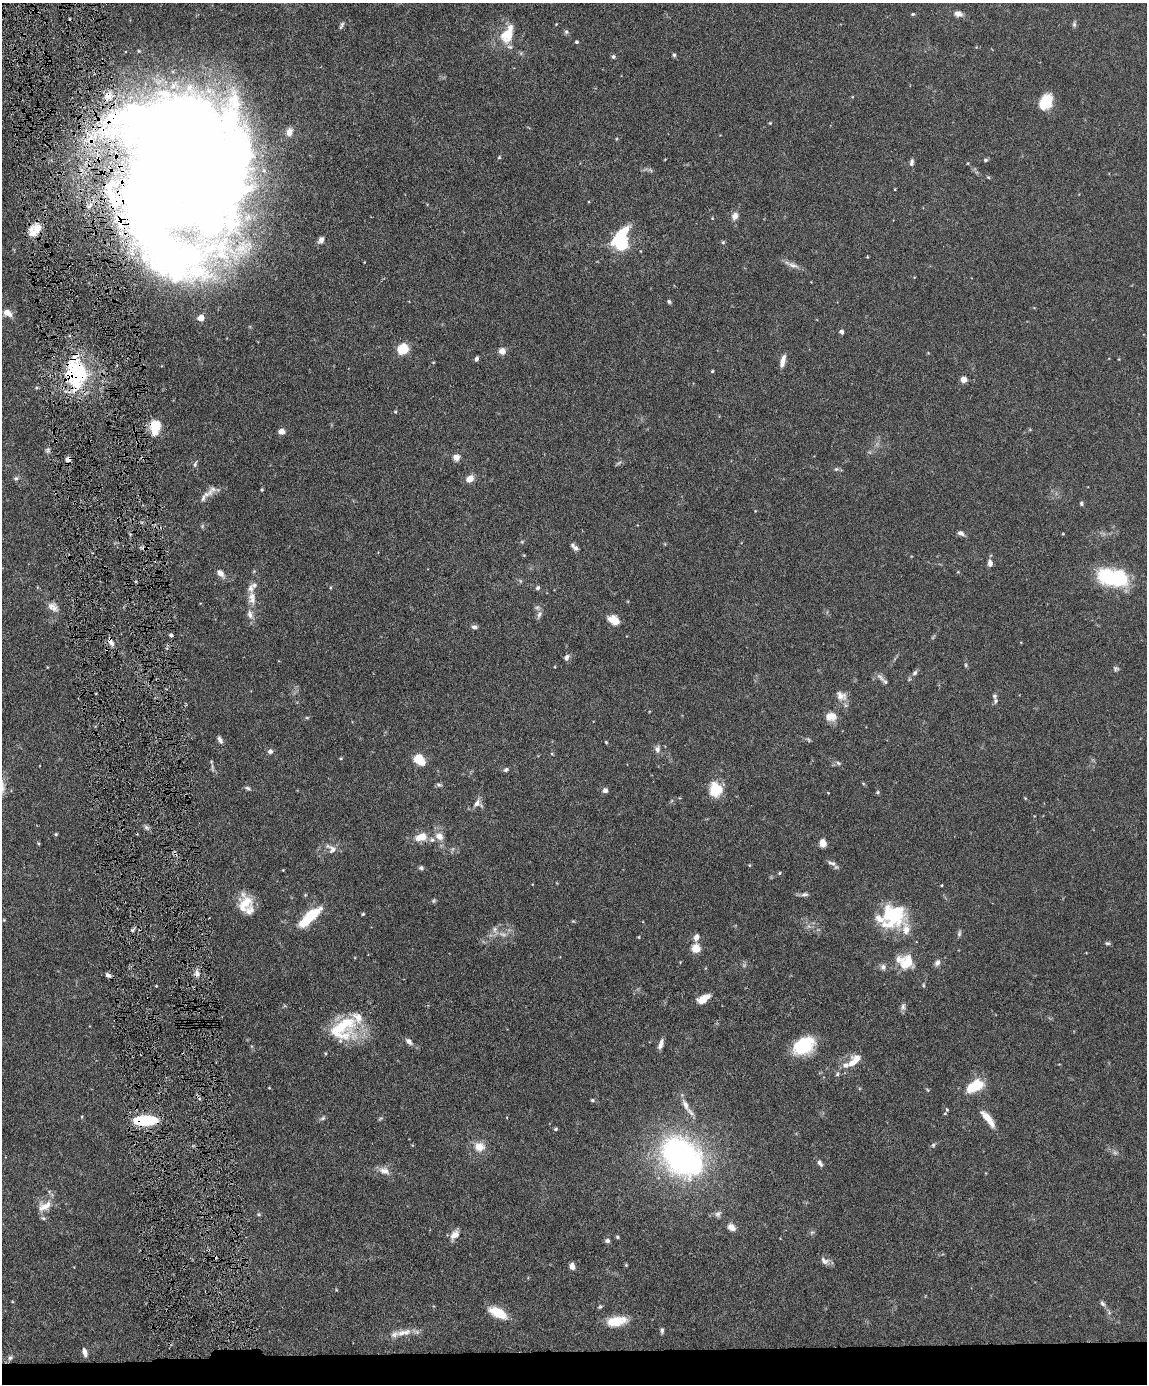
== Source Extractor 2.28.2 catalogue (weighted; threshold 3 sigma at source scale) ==
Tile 11 of 4 x 3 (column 3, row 3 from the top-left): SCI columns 2294-3438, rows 239-1620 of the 4586 x 4516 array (HDU 1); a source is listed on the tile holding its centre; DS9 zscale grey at full resolution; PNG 1149 x 1386 px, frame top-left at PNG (2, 3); no overlay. Shown black and unused: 3% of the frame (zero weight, under 4 of 8 exposures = <1% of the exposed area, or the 3 px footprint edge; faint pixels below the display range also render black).
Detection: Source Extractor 2.28.2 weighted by HDU 2 'WHT'; one run over the whole footprint, this tile lists its part. Background 0.0981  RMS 0.0031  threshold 0.0127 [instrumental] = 3 sigma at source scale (4.09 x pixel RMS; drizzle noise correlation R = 1.36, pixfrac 0.8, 0.05/0.05 arcsec/px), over >= 5 px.
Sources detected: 209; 7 too faint to see at this stretch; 9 inside a brighter object's white glare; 1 cosmic-ray / hot-pixel residue — not listed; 22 inside a brighter listed object's ellipse — not listed separately; the other 170 listed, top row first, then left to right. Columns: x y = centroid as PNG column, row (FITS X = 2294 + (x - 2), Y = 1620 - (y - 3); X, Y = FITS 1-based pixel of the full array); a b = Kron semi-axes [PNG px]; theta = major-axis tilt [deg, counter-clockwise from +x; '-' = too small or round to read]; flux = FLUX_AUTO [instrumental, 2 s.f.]
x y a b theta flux
913 14 5 4 - 0.33
958 14 9 6 -14 1.6
556 24 3 3 - 0.18
1074 24 8 5 -90 0.6
341 25 10 4 67 0.62
566 32 6 6 - 0.59
507 34 25 14 64 7.1
576 42 4 3 - 0.42
674 55 5 4 - 0.51
613 57 5 4 - 0.65
108 96 11 10 - 3.1
1045 102 16 11 55 8.7
770 123 4 4 - 0.26
616 139 5 3 - 0.25
499 157 5 4 - 0.29
985 160 6 4 14 0.47
912 162 9 5 85 0.84
171 175 178 83 51 510
988 177 5 4 - 0.3
735 216 10 8 67 1.6
712 218 5 3 - 0.24
37 228 14 13 - 4.2
321 240 10 7 58 1.4
723 242 5 4 - 0.36
621 243 6 6 - 51
241 249 23 11 -15 5.4
867 257 3 3 - 0.22
793 265 18 6 -17 1.6
669 302 5 4 - 0.51
7 313 12 7 -31 2.1
201 318 5 4 - 4.3
841 332 5 5 - 0.75
403 349 11 10 - 5.9
502 351 7 7 - 1.8
476 359 5 4 - 0.72
783 361 14 5 77 2.1
712 371 4 3 - 0.31
76 373 11 8 -86 85
964 379 6 6 - 1.8
395 412 5 4 - 0.32
155 427 16 10 86 6.4
281 431 7 6 - 1.7
456 457 8 8 - 1.7
68 459 6 5 - 1.4
195 464 8 5 59 0.6
836 469 6 5 - 0.49
16 478 7 5 41 0.57
470 479 9 7 40 2.4
213 489 10 9 - 1.6
262 490 4 3 - 0.34
203 497 12 6 70 1.3
1081 503 5 5 - 0.48
961 533 8 5 -24 1
1063 534 4 3 - 0.2
144 548 8 3 -46 0.57
576 548 8 7 - 0.81
990 563 8 5 -82 1.3
220 573 12 7 -44 1.7
1107 576 26 19 -41 15
250 588 14 7 -87 1.6
538 588 5 5 - 0.59
252 600 11 10 - 1.9
53 607 16 10 -40 2
250 614 13 8 -72 1.8
539 614 12 6 69 1.1
614 620 10 7 -33 5
474 627 7 6 - 0.89
171 635 4 4 - 0.56
111 642 12 6 -70 1.6
566 657 7 6 - 1.1
966 665 5 4 - 0.35
1116 668 7 5 -13 0.58
915 673 8 5 45 0.74
880 677 16 5 -45 1.2
841 696 15 11 -30 2.3
995 701 7 5 70 0.56
831 716 14 11 -5 2.9
307 718 6 4 0 0.35
220 740 10 5 -64 0.93
606 742 4 3 - 0.27
657 749 9 7 87 1.1
270 751 6 6 - 0.91
552 754 5 3 - 0.25
341 758 4 4 - 0.28
419 759 9 6 -48 9.2
838 763 7 6 - 0.63
212 768 14 4 -87 0.7
506 769 6 5 - 0.56
439 785 8 4 -13 0.54
248 788 8 4 -25 0.56
716 789 15 14 - 7.2
605 790 6 5 - 1.1
877 792 6 4 23 0.4
828 793 3 3 - 0.2
1025 798 5 3 - 0.25
477 803 12 8 55 1.7
147 827 9 6 -39 0.71
56 834 5 4 - 0.34
439 836 12 9 -35 2.4
421 837 14 8 18 4.4
823 843 7 6 - 2.6
331 849 18 10 -38 2.2
831 863 13 6 -18 1.1
749 865 4 3 - 0.24
421 868 6 5 - 0.65
283 870 3 3 - 0.19
779 873 5 4 - 0.36
942 885 3 2 - 0.22
805 894 11 6 6 0.84
434 901 6 5 - 0.44
245 903 21 15 84 6.1
363 914 4 3 - 0.38
310 916 27 9 43 11
894 916 35 21 60 14
573 921 4 4 - 0.28
495 929 9 7 89 1.2
959 933 9 5 78 0.58
639 937 5 3 - 0.23
696 937 8 6 71 1.4
1107 943 7 5 -13 0.48
696 948 5 5 - 13
907 963 18 16 58 6.1
937 963 8 7 - 0.99
883 967 8 7 - 0.99
197 973 10 6 89 1.3
108 975 6 5 - 0.89
923 985 6 3 -90 0.3
703 999 13 7 32 3.9
903 1007 9 6 89 0.85
343 1028 36 29 37 16
409 1041 10 6 -43 1.2
661 1044 14 5 70 1.3
802 1047 25 15 2 11
852 1063 14 10 74 3.1
837 1074 6 5 - 0.47
974 1086 15 8 31 11
269 1088 4 3 - 0.19
592 1100 6 4 -15 0.43
685 1105 20 7 -64 2.6
947 1109 5 4 - 0.29
945 1113 4 4 - 0.27
323 1118 8 5 28 0.59
380 1118 8 3 19 0.36
988 1119 21 6 -52 4.4
145 1120 23 8 1 16
556 1129 5 4 - 0.45
933 1145 6 5 - 0.48
479 1147 13 11 -15 3.6
681 1156 29 22 -57 95
820 1163 10 5 -55 0.94
384 1171 15 9 -23 2.2
44 1206 21 12 26 3.7
259 1214 6 5 - 0.42
718 1214 9 7 37 0.92
731 1227 10 8 -36 1.6
812 1232 6 4 19 0.44
454 1235 14 9 51 2.1
617 1237 5 4 - 0.36
607 1241 6 5 - 0.81
824 1261 13 8 -28 1.4
626 1265 4 3 - 0.31
572 1266 6 5 - 1.9
1102 1303 8 5 -56 0.68
600 1307 6 5 - 0.4
498 1313 22 10 -27 5.7
616 1321 22 10 9 6.7
662 1330 7 4 -90 0.62
402 1333 13 8 22 1.8
85 1352 9 5 -72 1.4
10 1358 7 6 - 0.81
Overlapping masked pixels (flux is a lower limit): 9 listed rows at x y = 108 96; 171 175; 37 228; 76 373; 68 459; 144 548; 111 642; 197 973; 145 1120
Isophote crosses this tile's border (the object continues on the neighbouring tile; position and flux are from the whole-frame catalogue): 1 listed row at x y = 171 175